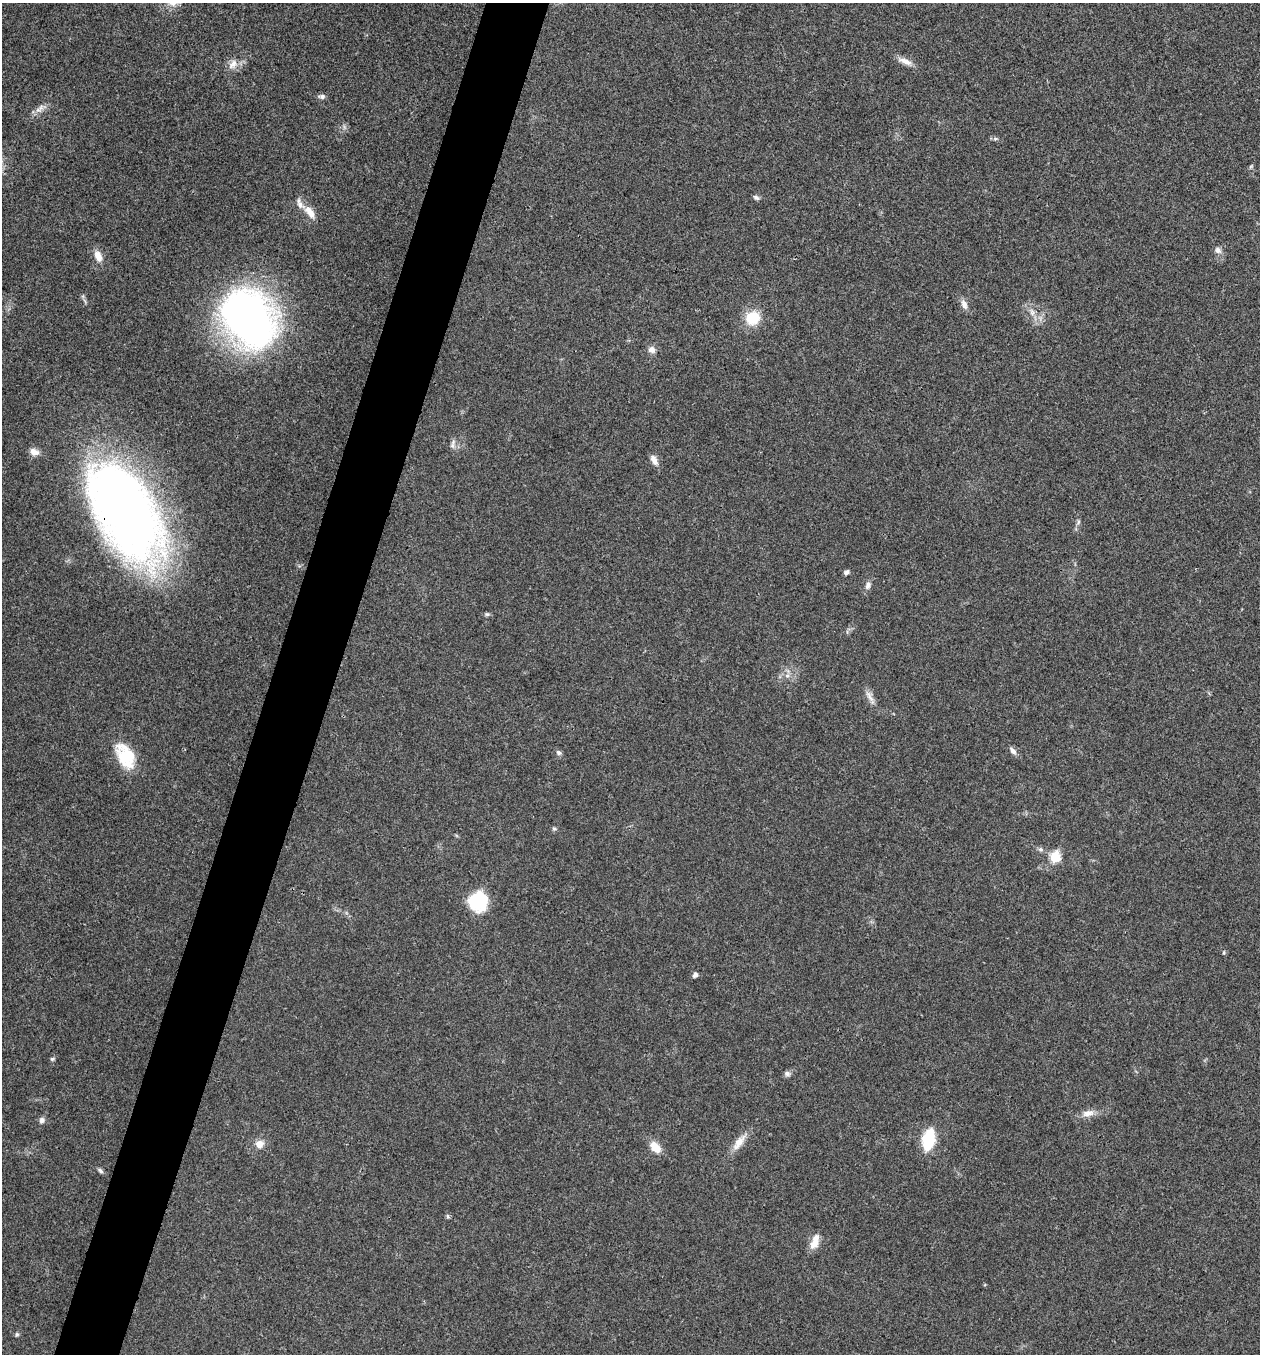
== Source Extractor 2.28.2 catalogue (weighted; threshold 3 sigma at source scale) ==
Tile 7 of 4 x 4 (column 3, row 2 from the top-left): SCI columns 2652-3909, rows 2712-4063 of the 5434 x 5419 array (HDU 1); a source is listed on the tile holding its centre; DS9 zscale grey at full resolution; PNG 1262 x 1356 px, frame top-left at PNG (2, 3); no overlay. Shown black and unused: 5% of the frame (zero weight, under 3 of 4 exposures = <1% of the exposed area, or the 3 px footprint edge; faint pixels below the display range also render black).
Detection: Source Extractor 2.28.2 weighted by HDU 2 'WHT'; one run over the whole footprint, this tile lists its part. Background 0.0237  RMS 0.0041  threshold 0.0183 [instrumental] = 3 sigma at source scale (4.5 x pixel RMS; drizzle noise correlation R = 1.50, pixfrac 1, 0.05/0.05 arcsec/px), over >= 5 px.
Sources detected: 46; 1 inside a brighter listed object's ellipse — not listed separately; the other 45 listed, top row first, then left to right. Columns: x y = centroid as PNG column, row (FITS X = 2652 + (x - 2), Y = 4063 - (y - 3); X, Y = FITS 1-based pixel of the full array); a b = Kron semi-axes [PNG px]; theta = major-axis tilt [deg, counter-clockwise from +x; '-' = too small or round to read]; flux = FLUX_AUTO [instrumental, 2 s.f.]
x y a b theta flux
905 61 21 7 -21 3.2
233 64 16 10 49 3.8
322 96 9 6 -1 1.3
38 110 10 7 -21 1.8
995 139 6 4 18 0.67
756 197 9 6 -21 1.1
310 212 18 9 -54 4.5
1218 250 10 7 -38 1.7
98 256 16 9 -67 3.8
964 304 13 7 -70 2.5
1032 312 11 7 -71 2.4
752 318 16 16 - 12
249 319 48 36 -54 260
652 350 9 9 - 2.2
452 446 8 6 -70 1.4
34 452 13 9 -22 2.7
654 460 13 7 -65 2.6
125 512 111 56 -59 310
1078 522 7 4 88 0.78
846 572 7 5 36 1.1
868 585 11 7 61 1.9
487 614 7 5 0 0.78
787 675 7 6 - 1.4
870 697 23 7 -62 2.9
1013 751 11 6 -53 1.7
559 753 8 6 -33 1
125 756 33 19 -61 16
554 829 7 5 -46 0.71
1041 849 7 6 - 1
1055 857 6 6 - 20
478 901 22 20 85 19
1224 953 6 4 71 0.52
695 975 5 4 - 1.6
52 1059 6 5 - 0.64
787 1073 7 6 - 1.4
1088 1113 18 9 13 3.6
42 1120 8 7 - 1.4
928 1139 16 9 78 24
739 1142 28 9 53 5.2
259 1144 9 9 - 3.5
655 1147 13 8 -47 6.3
100 1171 9 5 -46 0.93
448 1216 7 4 -70 0.67
815 1242 19 8 71 4.7
17 1334 6 5 - 0.66
Overlapping masked pixels (flux is a lower limit): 1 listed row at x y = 125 512